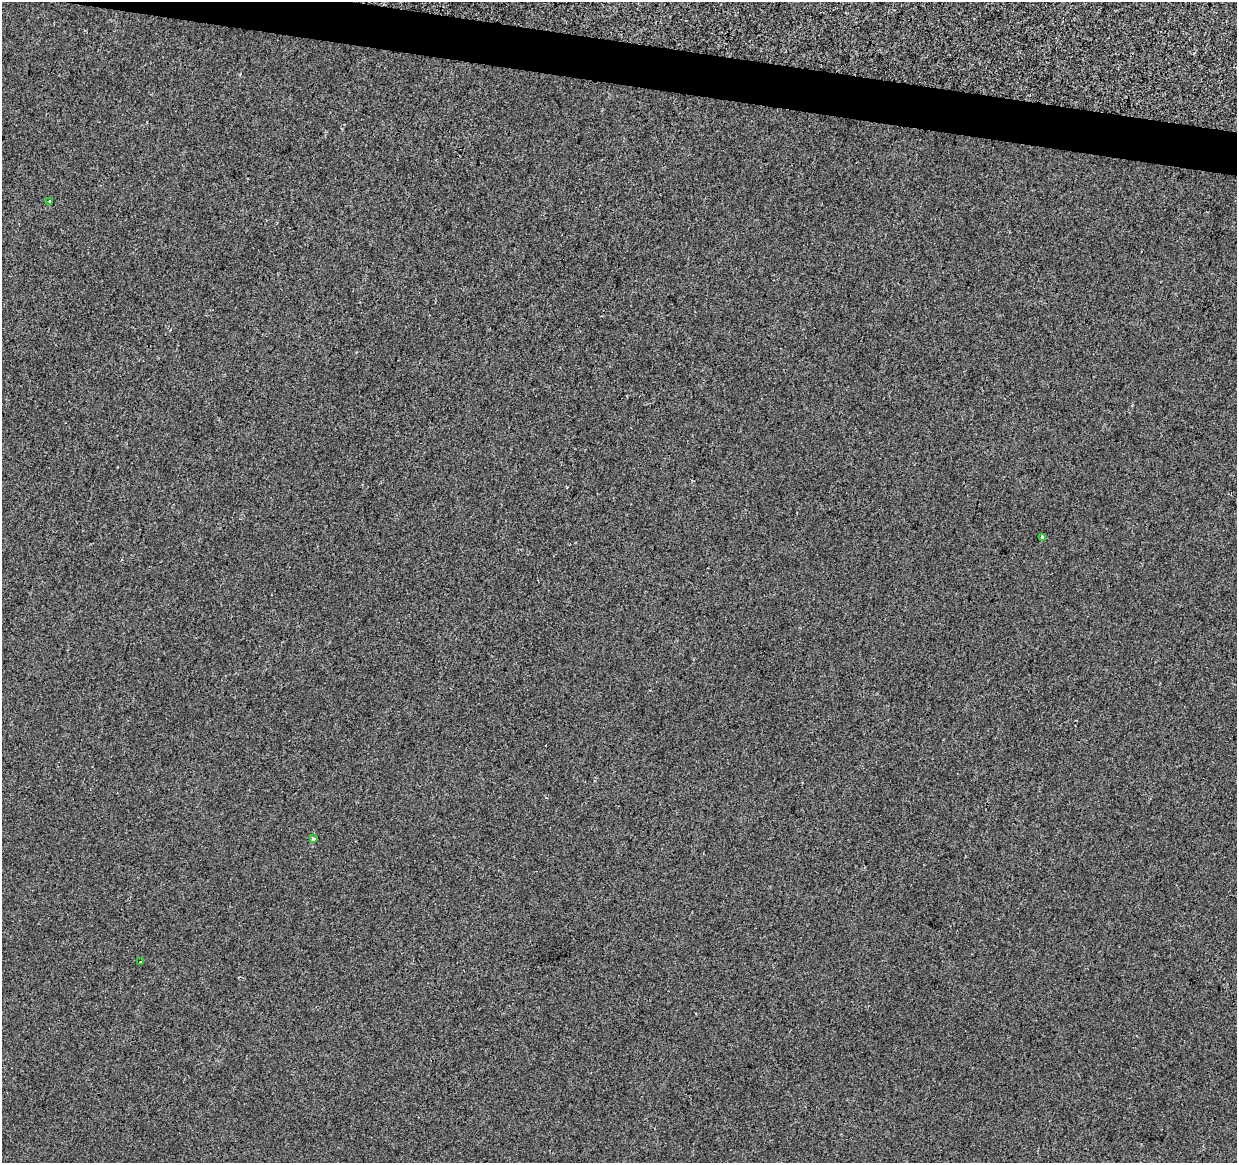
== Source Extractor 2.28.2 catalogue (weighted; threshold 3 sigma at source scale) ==
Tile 11 of 4 x 4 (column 3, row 3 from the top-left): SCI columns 2479-3713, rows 1388-2548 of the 4957 x 5153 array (HDU 1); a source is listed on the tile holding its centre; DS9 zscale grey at full resolution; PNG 1239 x 1165 px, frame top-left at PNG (2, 2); each listed source drawn as its Kron ellipse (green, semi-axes under 4 px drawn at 4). Shown black and unused: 3% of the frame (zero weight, under 2 of 3 exposures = <1% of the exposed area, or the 3 px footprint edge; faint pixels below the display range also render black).
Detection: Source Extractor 2.28.2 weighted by HDU 2 'WHT'; one run over the whole footprint, this tile lists its part. Background -4.70e-04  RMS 0.0049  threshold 0.0219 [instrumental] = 3 sigma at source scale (4.5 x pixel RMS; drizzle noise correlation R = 1.50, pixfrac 1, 0.0396/0.0396 arcsec/px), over >= 5 px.
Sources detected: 4; all 4 listed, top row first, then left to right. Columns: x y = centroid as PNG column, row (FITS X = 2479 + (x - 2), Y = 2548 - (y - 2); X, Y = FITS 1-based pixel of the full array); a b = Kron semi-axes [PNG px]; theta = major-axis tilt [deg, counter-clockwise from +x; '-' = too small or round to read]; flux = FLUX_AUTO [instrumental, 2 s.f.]
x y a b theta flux
49 202 4 2 - 0.51
1042 537 3 3 - 2.1
313 839 4 3 - 4
140 962 3 2 - 0.61